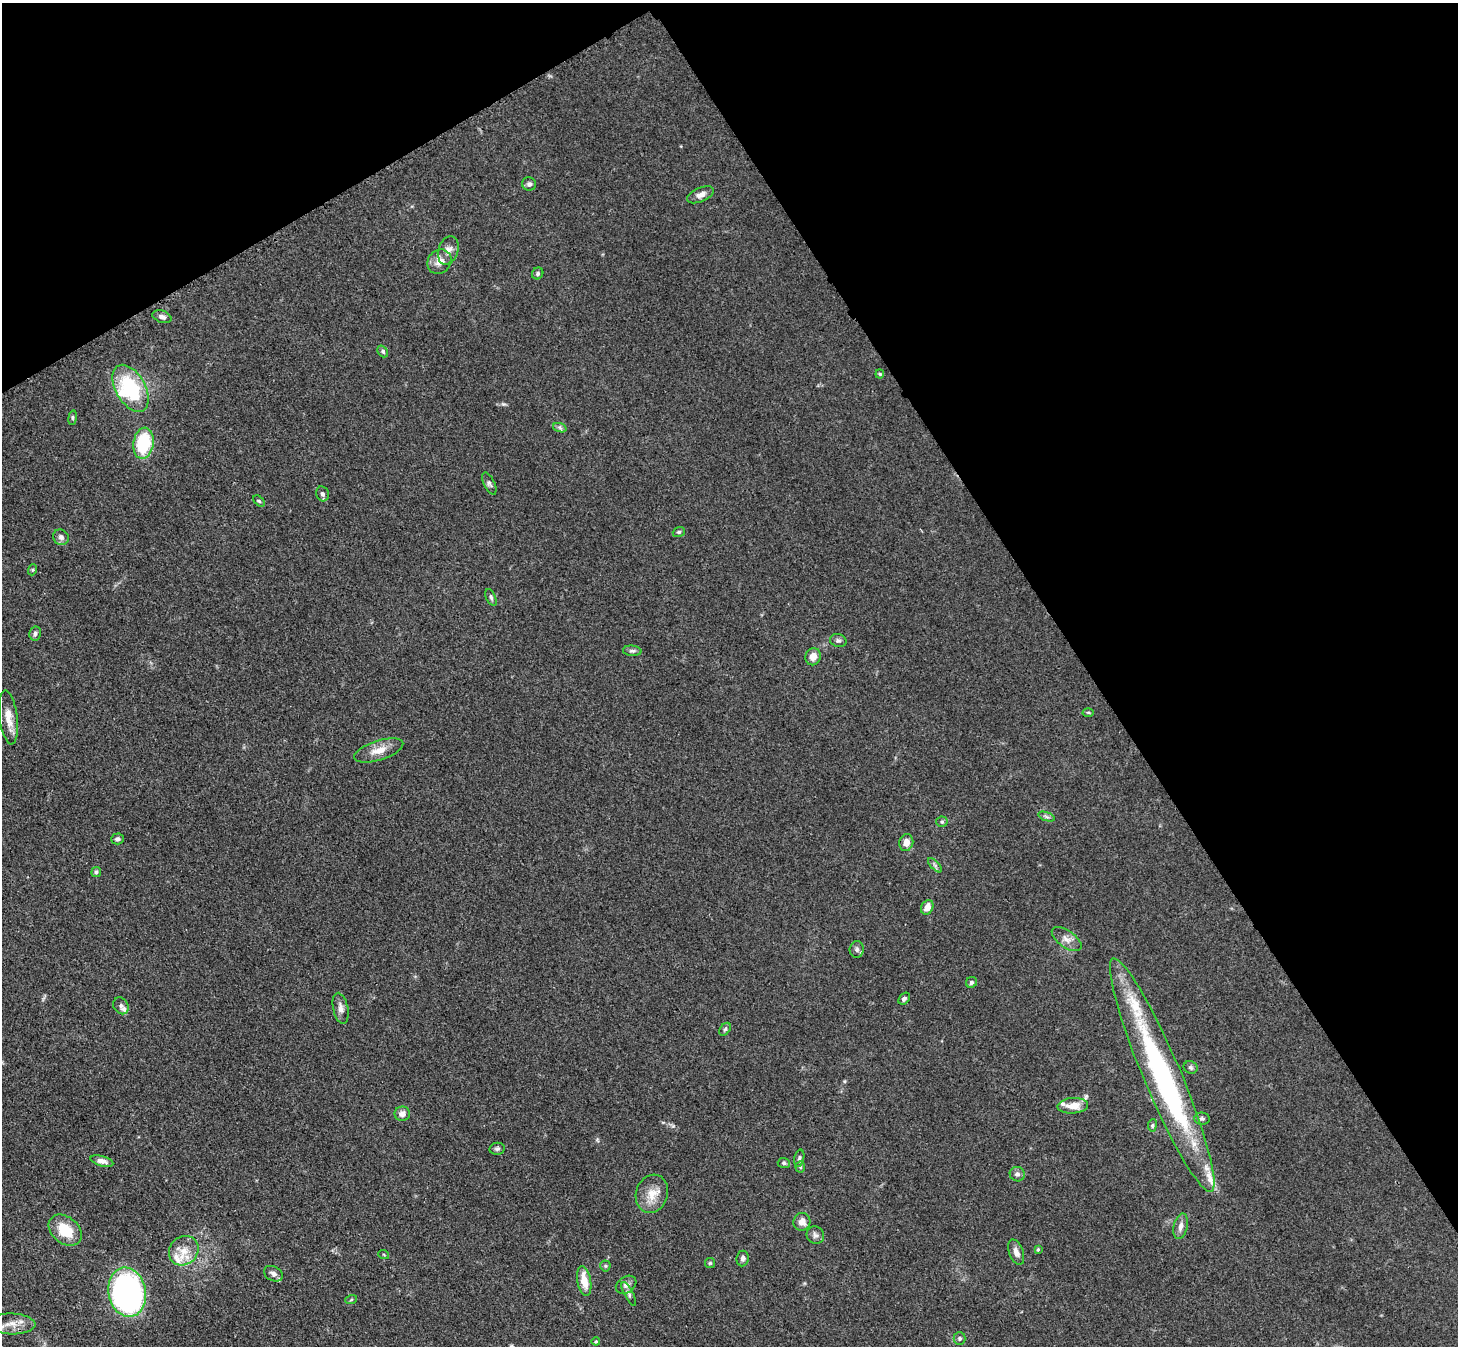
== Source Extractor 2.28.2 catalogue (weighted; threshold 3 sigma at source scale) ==
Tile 3 of 4 x 4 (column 3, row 1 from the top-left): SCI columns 2929-4384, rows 4339-5682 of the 5857 x 5850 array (HDU 1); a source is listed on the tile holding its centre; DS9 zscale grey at full resolution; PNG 1460 x 1348 px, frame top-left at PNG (2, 3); each listed source drawn as its Kron ellipse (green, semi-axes under 4 px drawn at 4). Shown black and unused: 32% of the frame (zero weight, under 3 of 4 exposures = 2% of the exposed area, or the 3 px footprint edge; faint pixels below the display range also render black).
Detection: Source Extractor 2.28.2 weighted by HDU 2 'WHT'; one run over the whole footprint, this tile lists its part. Background 0.0589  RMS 0.0058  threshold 0.0261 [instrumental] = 3 sigma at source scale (4.5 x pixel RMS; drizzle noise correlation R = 1.50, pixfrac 1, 0.05/0.05 arcsec/px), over >= 5 px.
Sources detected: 80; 1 inside a brighter object's white glare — neither listed nor drawn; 6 inside a brighter listed object's ellipse — not listed separately; the other 73 listed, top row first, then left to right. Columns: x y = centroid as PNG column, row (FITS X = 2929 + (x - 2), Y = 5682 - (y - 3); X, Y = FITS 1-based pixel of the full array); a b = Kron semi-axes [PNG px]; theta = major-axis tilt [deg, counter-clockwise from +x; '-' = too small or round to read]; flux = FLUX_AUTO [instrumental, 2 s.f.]
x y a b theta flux
529 184 7 6 - 1.7
701 195 14 7 24 3.6
448 250 14 10 72 4.8
439 262 13 11 48 5.5
538 273 6 5 - 1.1
162 317 10 6 -19 2.3
383 351 6 4 -52 0.99
880 374 4 4 - 0.64
131 388 25 14 -61 42
73 418 7 3 82 0.8
560 428 7 4 -19 1.2
143 443 15 10 81 34
489 483 12 5 -64 1.7
322 494 7 6 - 1.9
259 501 7 4 -44 0.9
679 532 6 4 20 0.89
61 537 8 7 - 2.3
32 570 5 3 - 0.66
491 597 9 4 -66 1.4
35 633 7 6 - 1.5
838 641 8 6 -14 1.5
632 651 9 5 -4 1.4
813 657 9 7 70 4.3
1088 712 5 3 - 0.73
8 717 27 9 -83 7.3
379 750 25 9 17 8
1047 817 9 4 -19 1.3
942 822 5 5 - 0.97
117 839 6 5 - 1.6
906 843 8 7 - 4.2
935 865 9 3 -45 1.1
96 872 5 4 - 1.2
927 907 8 5 63 5.3
1067 939 17 8 -35 4.3
857 949 8 7 - 1.9
971 982 6 5 - 1.5
904 999 7 5 47 1.3
121 1006 9 7 -56 2.2
341 1008 16 7 -78 3.3
725 1029 7 5 53 1.2
1191 1067 7 6 - 1.3
1162 1075 126 18 -67 150
1073 1106 15 8 4 7.2
402 1114 8 7 - 3.1
1202 1119 8 6 -8 1.3
1152 1125 6 4 82 0.9
497 1149 8 6 9 1.3
799 1158 8 5 77 1.3
102 1161 11 5 -16 3.2
784 1163 6 5 - 1
800 1167 5 5 - 0.88
1017 1174 8 7 - 1.9
652 1194 19 16 71 9.1
802 1222 9 8 - 4.5
1181 1226 13 7 77 3.1
65 1230 18 13 -40 16
815 1235 9 8 - 2.2
1038 1249 4 3 - 0.68
184 1251 16 14 45 9
1016 1252 13 7 -69 3.6
384 1255 5 3 - 0.55
743 1258 8 6 83 1.7
710 1263 5 5 - 0.77
605 1266 5 5 - 0.84
273 1274 10 7 -26 2.5
584 1281 15 7 -80 9.1
626 1285 11 8 32 2.6
127 1292 25 18 -79 200
629 1294 13 4 -62 1.7
351 1300 6 4 20 0.72
11 1324 24 10 -1 8.3
960 1338 6 6 - 1.3
596 1341 4 4 - 0.57
Isophote crosses this tile's border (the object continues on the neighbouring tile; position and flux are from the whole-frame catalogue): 1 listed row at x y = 11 1324